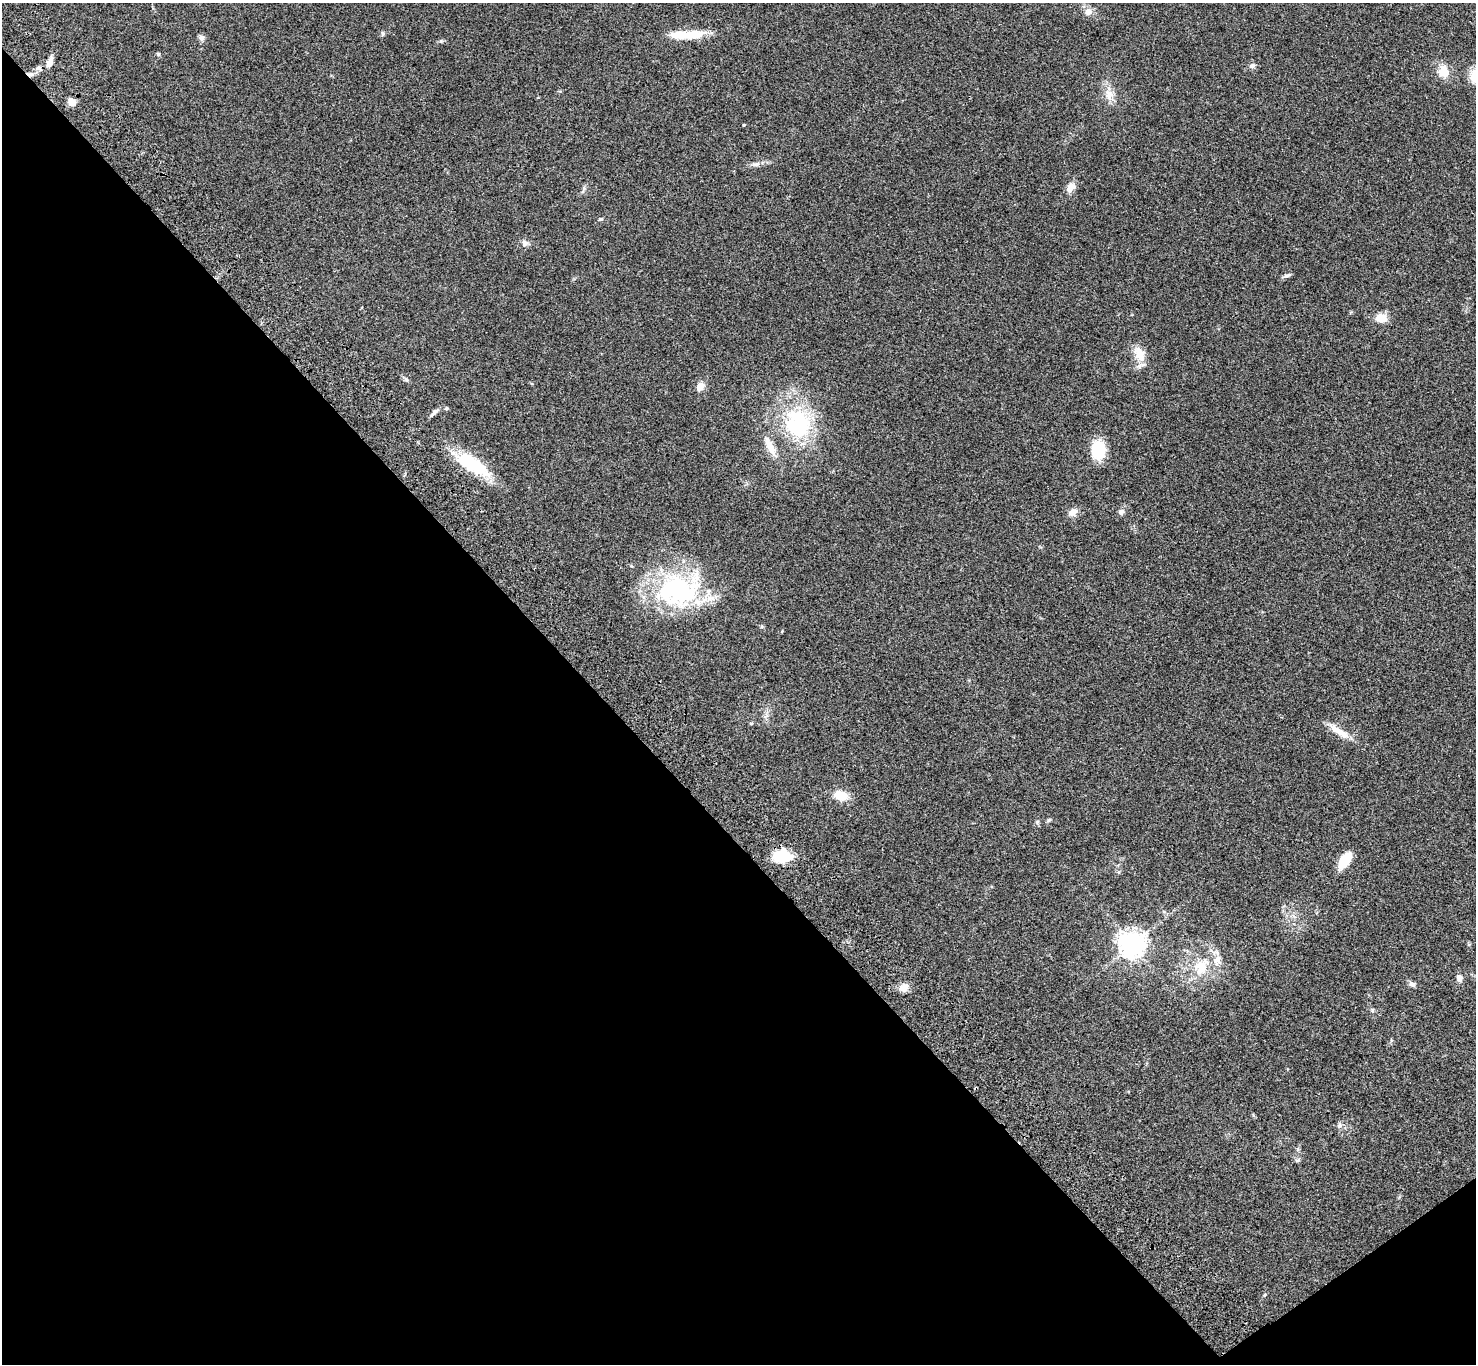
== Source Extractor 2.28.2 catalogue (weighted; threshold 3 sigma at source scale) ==
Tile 14 of 4 x 4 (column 2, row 4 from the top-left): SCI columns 1576-3049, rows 381-1742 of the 6096 x 6070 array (HDU 1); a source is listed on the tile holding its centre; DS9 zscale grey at full resolution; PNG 1478 x 1366 px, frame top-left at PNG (2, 3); no overlay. Shown black and unused: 41% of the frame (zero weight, under 3 of 4 exposures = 6% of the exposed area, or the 3 px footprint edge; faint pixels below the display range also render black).
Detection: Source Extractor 2.28.2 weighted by HDU 2 'WHT'; one run over the whole footprint, this tile lists its part. Background 0.0448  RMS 0.0054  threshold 0.0245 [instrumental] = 3 sigma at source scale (4.5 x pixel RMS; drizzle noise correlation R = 1.50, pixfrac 1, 0.05/0.05 arcsec/px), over >= 5 px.
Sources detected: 52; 2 inside a brighter object's white glare — not listed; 2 inside a brighter listed object's ellipse — not listed separately; the other 48 listed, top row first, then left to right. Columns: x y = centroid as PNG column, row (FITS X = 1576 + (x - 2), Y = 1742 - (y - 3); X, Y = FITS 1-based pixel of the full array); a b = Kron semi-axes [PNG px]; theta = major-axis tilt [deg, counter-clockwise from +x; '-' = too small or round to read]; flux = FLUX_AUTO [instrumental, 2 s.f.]
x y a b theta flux
1088 12 10 10 - 3.5
383 33 7 5 -89 0.92
693 34 32 12 7 11
201 38 9 7 -43 1.6
158 54 6 5 - 0.64
50 62 12 6 72 3.8
1252 66 8 7 - 1.6
38 68 9 6 -22 1.5
1444 71 14 11 -83 8.3
30 74 9 5 0 1.8
1109 94 17 12 -70 6
72 102 7 7 - 4.9
744 125 3 3 - 0.42
756 164 11 6 15 2
1070 187 16 10 58 4
583 190 13 3 65 1.1
600 219 6 4 15 0.8
525 243 9 9 - 2.4
1287 275 13 4 19 1.3
1381 318 10 8 -7 9.9
1139 354 22 12 -67 8.5
406 379 7 4 -45 0.99
700 386 11 8 48 4
446 408 5 4 - 0.73
435 412 17 4 42 1.8
798 424 41 36 -70 53
1098 450 16 12 85 22
472 464 47 16 -32 28
1073 512 12 9 32 3.8
1121 512 7 6 - 1.9
677 591 65 41 7 78
751 724 6 4 1 0.52
1339 731 36 8 -34 7.6
841 796 13 9 -13 9.8
1049 820 8 4 36 0.76
782 856 23 16 -2 13
1345 860 18 9 57 12
1119 872 6 4 -71 0.68
1294 916 10 3 -40 1.2
1469 944 6 3 19 0.55
1132 945 9 9 - 480
1201 967 29 18 66 17
1459 978 10 8 -84 2.5
1412 984 9 7 -21 1.8
904 987 12 9 26 4.1
1372 1010 7 5 -46 0.9
1339 1126 8 7 - 1.7
1297 1160 8 5 19 0.91
Overlapping masked pixels (flux is a lower limit): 3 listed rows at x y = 30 74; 472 464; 782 856
Unlisted compact peaks at least as high as the median listed source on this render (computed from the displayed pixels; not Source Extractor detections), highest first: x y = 441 41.